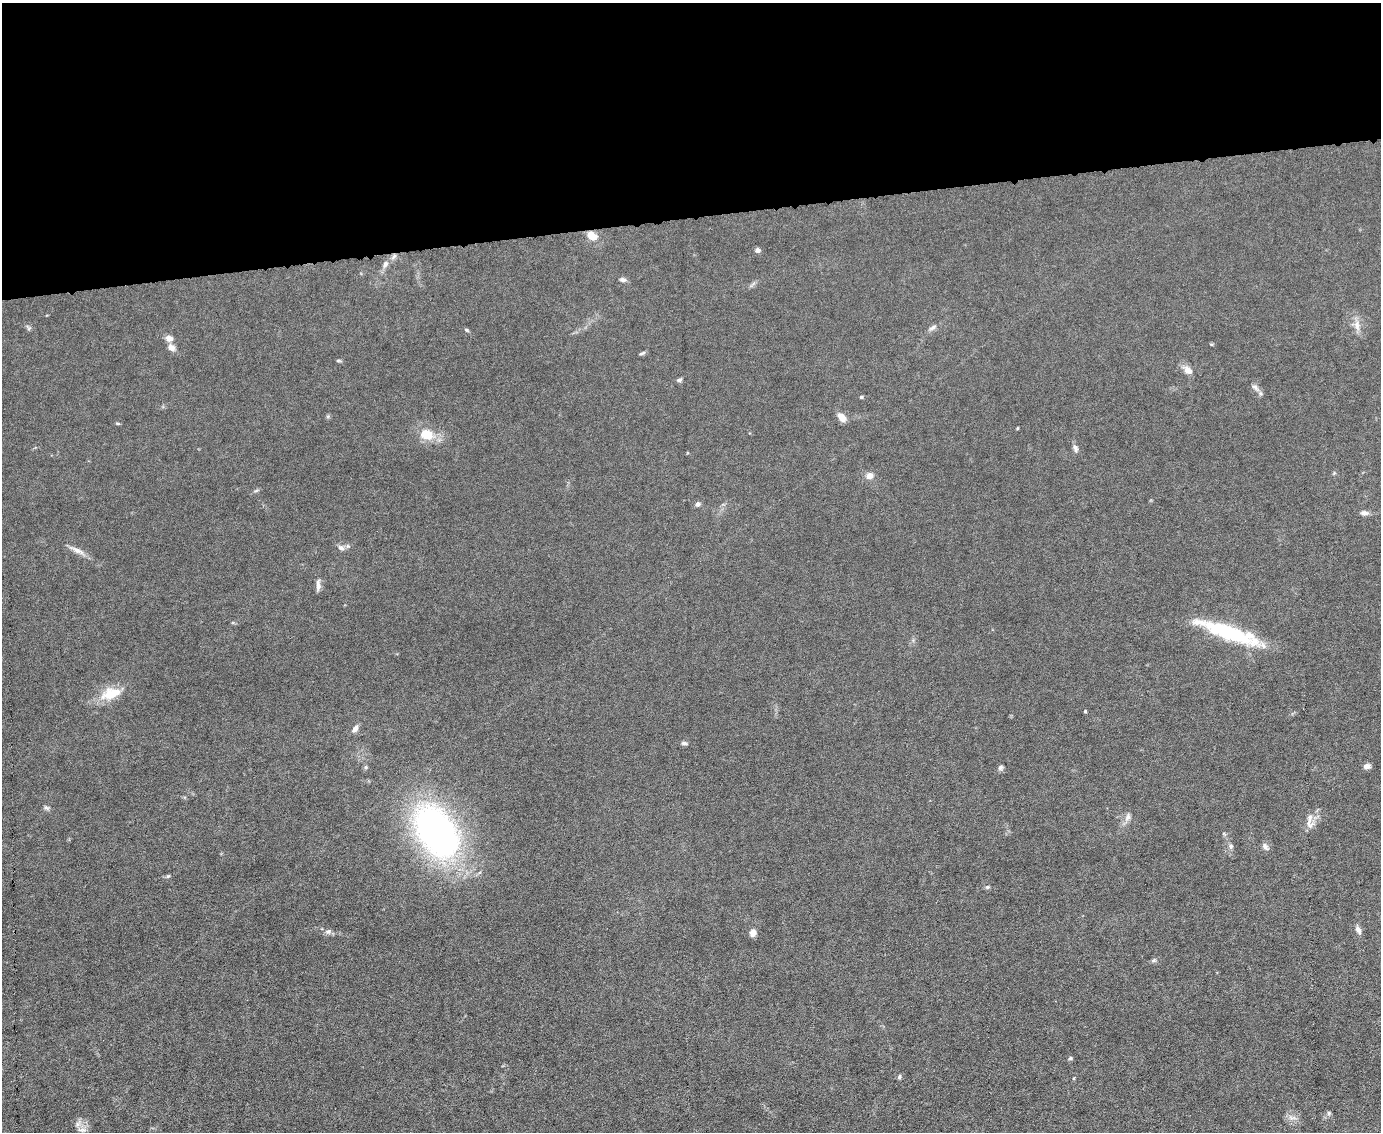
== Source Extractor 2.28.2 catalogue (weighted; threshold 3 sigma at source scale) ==
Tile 2 of 3 x 4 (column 2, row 1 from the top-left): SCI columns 1610-2988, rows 3390-4519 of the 4491 x 4519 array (HDU 1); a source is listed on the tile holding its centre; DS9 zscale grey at full resolution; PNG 1383 x 1134 px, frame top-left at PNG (2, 3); no overlay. Shown black and unused: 19% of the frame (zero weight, under 6 of 12 exposures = <1% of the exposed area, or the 3 px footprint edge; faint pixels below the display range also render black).
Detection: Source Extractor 2.28.2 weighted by HDU 2 'WHT'; one run over the whole footprint, this tile lists its part. Background 0.0159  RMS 0.0032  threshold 0.0131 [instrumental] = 3 sigma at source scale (4.09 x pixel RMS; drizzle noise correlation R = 1.36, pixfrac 0.8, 0.05/0.05 arcsec/px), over >= 5 px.
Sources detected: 51; all 51 listed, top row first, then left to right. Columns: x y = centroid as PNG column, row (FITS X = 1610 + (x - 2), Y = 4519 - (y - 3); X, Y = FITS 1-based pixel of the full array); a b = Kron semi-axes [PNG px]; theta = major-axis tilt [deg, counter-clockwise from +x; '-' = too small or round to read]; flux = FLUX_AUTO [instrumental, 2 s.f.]
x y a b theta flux
592 236 11 7 -29 3.8
758 250 5 5 - 1.1
394 256 11 4 46 0.91
385 264 11 6 69 1.2
623 280 8 6 -4 0.9
1357 325 15 8 -81 2.2
933 327 13 5 33 1
466 330 7 4 -28 0.38
169 338 11 8 -13 1.5
1211 344 5 3 - 0.29
171 347 10 8 -36 1.5
642 353 9 4 18 0.52
338 361 7 3 -8 0.37
1188 370 11 8 -44 2.2
679 380 6 5 - 0.65
1255 387 13 6 -41 1.2
861 397 5 4 - 0.35
842 417 11 7 -51 2.3
118 423 6 3 -9 0.32
426 434 18 15 -14 5.6
1075 448 10 6 -71 0.96
869 476 7 6 - 2.1
697 504 7 6 - 0.71
1364 513 11 6 -6 1.1
341 548 9 7 -23 1.1
77 550 17 7 -26 2
318 585 14 5 89 1.4
1229 632 70 15 -19 23
111 694 24 12 17 7.5
1085 711 4 3 - 0.28
355 729 10 6 52 1.3
684 743 8 5 -7 0.64
1367 766 9 6 9 1.1
366 767 6 4 90 0.42
1000 767 7 5 46 0.65
46 807 8 5 -39 0.63
1128 817 11 7 62 1.3
1310 821 23 8 -85 2.1
437 831 42 26 -58 140
1231 846 7 6 - 0.68
1265 847 11 6 -63 0.91
987 887 6 5 - 0.45
1358 930 11 6 -60 1.2
328 932 9 7 10 0.94
753 933 6 5 - 2.3
1154 960 7 5 18 0.54
1070 1058 6 4 2 0.42
899 1077 6 4 75 0.49
1329 1113 6 5 - 0.52
1292 1118 13 3 -14 0.89
82 1130 14 5 -7 1.2
Unlisted compact peaks at least as high as the median listed source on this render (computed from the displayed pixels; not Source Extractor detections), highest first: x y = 168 876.